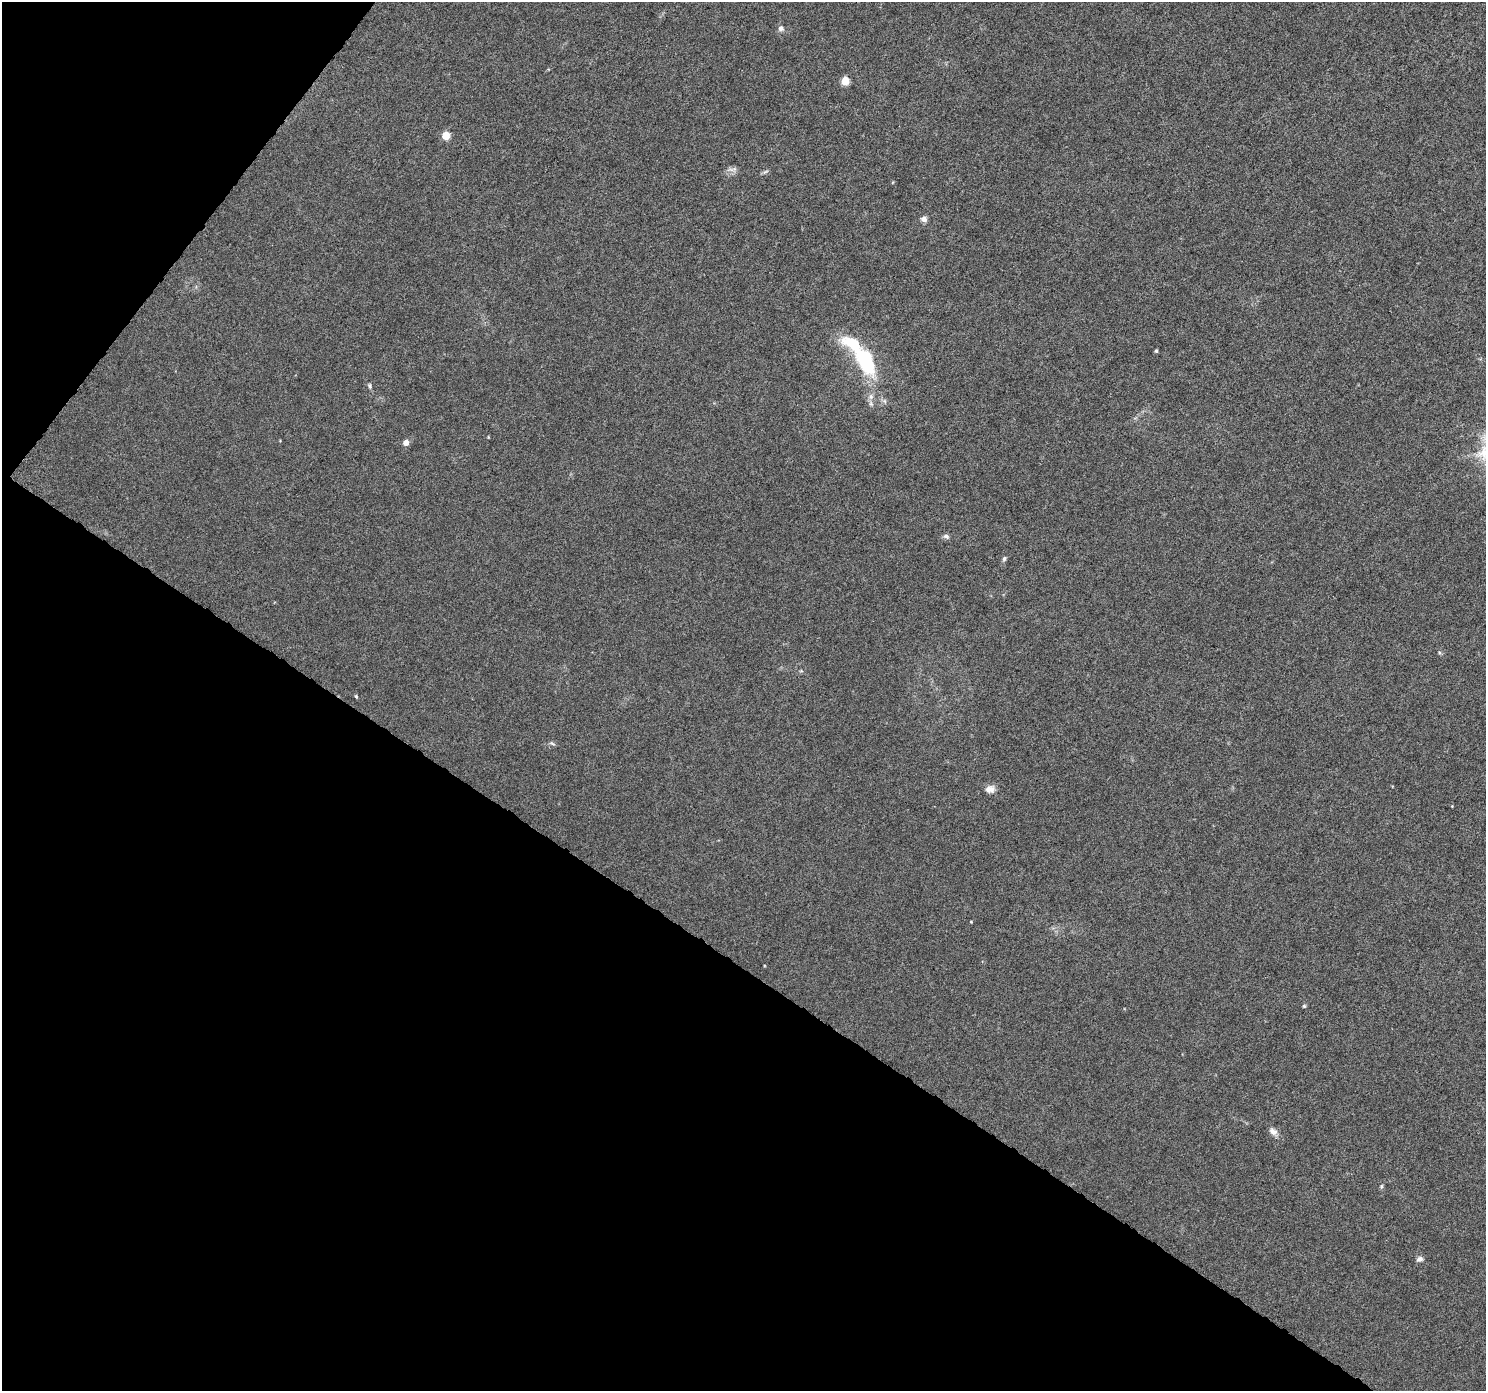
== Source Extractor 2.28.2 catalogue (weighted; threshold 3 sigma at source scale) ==
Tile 9 of 4 x 4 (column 1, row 3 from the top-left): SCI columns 2-1485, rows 1578-2966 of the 5947 x 5998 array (HDU 1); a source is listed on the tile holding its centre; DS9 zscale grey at full resolution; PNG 1488 x 1393 px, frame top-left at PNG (2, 2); no overlay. Shown black and unused: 35% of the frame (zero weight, under 5 of 9 exposures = <1% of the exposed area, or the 3 px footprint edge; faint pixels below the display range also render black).
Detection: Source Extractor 2.28.2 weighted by HDU 2 'WHT'; one run over the whole footprint, this tile lists its part. Background 8.71e-04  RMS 0.0014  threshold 0.0059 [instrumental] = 3 sigma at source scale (4.09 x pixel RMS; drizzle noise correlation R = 1.36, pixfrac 0.8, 0.0396/0.0396 arcsec/px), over >= 5 px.
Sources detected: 22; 1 inside a brighter listed object's ellipse — not listed separately; the other 21 listed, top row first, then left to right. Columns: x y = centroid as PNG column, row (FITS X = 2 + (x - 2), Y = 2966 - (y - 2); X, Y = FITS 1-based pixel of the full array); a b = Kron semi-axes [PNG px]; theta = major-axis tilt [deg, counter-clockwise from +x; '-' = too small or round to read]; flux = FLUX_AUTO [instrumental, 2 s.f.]
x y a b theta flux
781 28 7 7 - 0.46
845 81 5 5 - 3.4
446 136 5 5 - 3.2
732 169 14 5 4 0.51
765 172 9 4 30 0.24
924 219 7 6 - 0.59
1156 351 5 4 - 0.17
866 362 26 13 -65 11
370 386 7 5 -75 0.22
885 401 7 4 -71 0.24
406 443 6 6 - 0.69
946 536 9 6 -14 0.36
1004 559 6 5 - 0.26
356 696 5 3 - 0.16
552 743 9 3 -22 0.24
990 789 12 9 13 0.83
971 922 4 3 - 0.094
1304 1006 5 5 - 0.17
1273 1131 12 8 -31 0.68
1381 1186 5 5 - 0.19
1420 1259 8 6 20 0.43